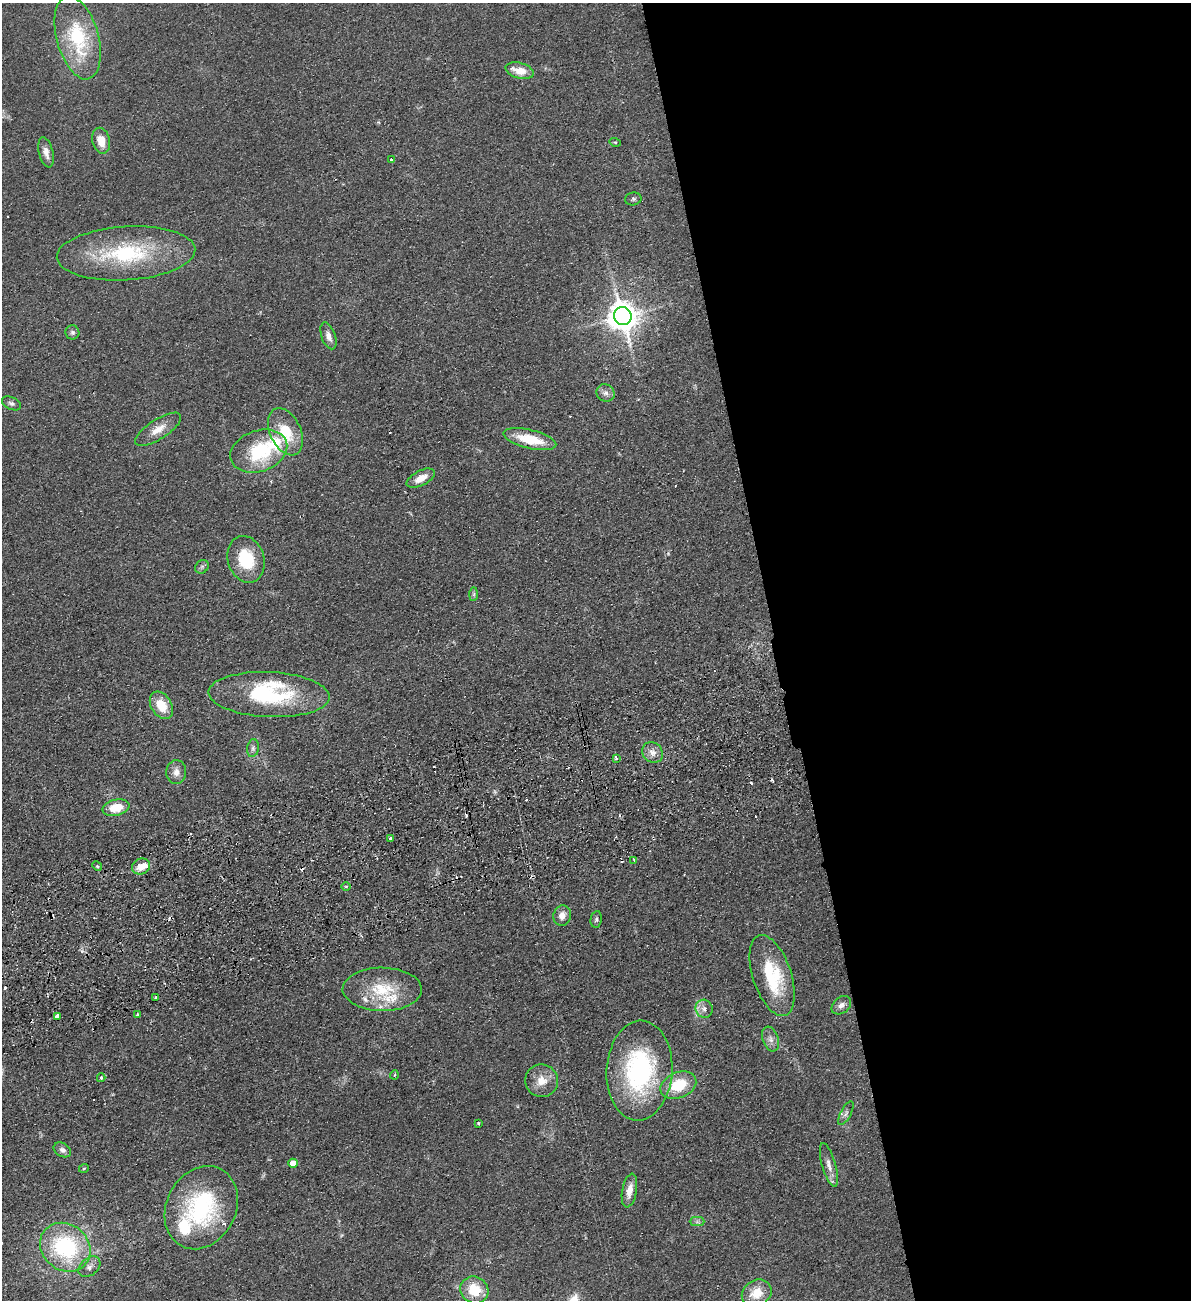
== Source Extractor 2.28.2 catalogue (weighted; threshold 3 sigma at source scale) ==
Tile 8 of 4 x 4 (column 4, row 2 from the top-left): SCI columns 3732-4920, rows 2650-3947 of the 5207 x 5300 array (HDU 1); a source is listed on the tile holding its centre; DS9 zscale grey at full resolution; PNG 1193 x 1302 px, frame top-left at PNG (2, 3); each listed source drawn as its Kron ellipse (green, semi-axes under 4 px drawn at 4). Shown black and unused: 35% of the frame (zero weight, under 2 of 3 exposures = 3% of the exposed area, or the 3 px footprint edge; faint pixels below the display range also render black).
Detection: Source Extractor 2.28.2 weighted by HDU 2 'WHT'; one run over the whole footprint, this tile lists its part. Background 0.0587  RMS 0.009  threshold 0.0405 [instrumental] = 3 sigma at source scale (4.5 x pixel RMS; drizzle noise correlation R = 1.50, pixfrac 1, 0.05/0.05 arcsec/px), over >= 5 px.
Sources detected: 81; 1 inside a brighter object's white glare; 13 cosmic-ray / hot-pixel residue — neither listed nor drawn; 6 inside a brighter listed object's ellipse — not listed separately; the other 61 listed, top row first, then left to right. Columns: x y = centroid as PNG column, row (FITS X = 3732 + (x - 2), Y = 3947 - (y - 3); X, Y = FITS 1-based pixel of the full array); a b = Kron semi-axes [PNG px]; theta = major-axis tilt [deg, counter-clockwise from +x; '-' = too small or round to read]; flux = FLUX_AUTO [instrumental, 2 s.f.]
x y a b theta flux
78 38 43 21 -75 63
520 71 14 7 -15 14
101 141 13 8 -77 12
615 142 5 3 - 0.92
46 152 15 7 -76 6.3
391 159 3 2 - 1.1
633 199 8 6 11 2
126 253 69 27 3 88
623 316 9 8 - 1500
72 332 7 7 - 2.3
328 336 14 7 -70 5.5
606 393 9 8 - 4.2
11 403 10 6 -25 2.6
158 429 26 10 33 12
285 432 25 15 -65 29
530 439 27 9 -14 28
259 451 29 20 19 64
421 478 15 7 28 10
246 559 24 18 -72 37
202 567 7 6 - 2.2
474 594 7 4 90 1.6
269 695 60 22 -3 82
161 705 15 10 -58 19
253 748 9 5 81 2.6
653 753 11 9 -44 6.2
616 758 3 3 - 5
176 772 12 10 87 6.3
116 808 14 8 13 20
390 838 3 3 - 2.1
634 860 3 3 - 0.75
97 866 5 4 - 1.1
141 866 9 7 26 8.5
346 887 5 3 - 0.99
562 916 10 8 77 6.8
596 919 8 5 80 2
772 976 42 19 -72 55
382 989 39 21 -1 38
156 998 3 3 - 1.9
841 1005 11 8 39 4.5
704 1009 9 8 - 4.9
138 1015 3 3 - 3.5
57 1016 3 3 - 54
770 1039 13 8 -70 5.1
639 1071 50 33 86 120
394 1075 4 3 - 0.9
101 1078 4 3 - 1.4
542 1081 16 16 - 13
678 1085 19 12 23 29
846 1113 13 5 63 3.1
478 1123 3 3 - 1.2
62 1150 9 6 -31 3.5
293 1163 5 4 - 13
829 1165 22 6 -74 6.9
84 1168 5 3 - 0.84
629 1190 17 7 79 8.9
201 1208 43 34 62 100
697 1222 7 4 0 1.8
65 1247 27 23 -39 95
89 1267 12 8 41 4.5
474 1290 14 13 - 23
757 1293 15 13 31 17